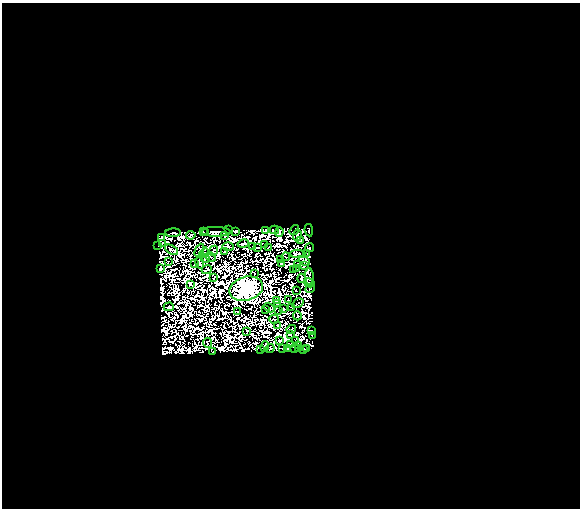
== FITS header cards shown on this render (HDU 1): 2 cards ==
NAXIS1  =                  578
NAXIS2  =                  506

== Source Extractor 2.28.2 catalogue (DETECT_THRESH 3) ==
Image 578 x 506 px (HDU 1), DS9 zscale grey, 1 PNG px = 1 image px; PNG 582 x 510 px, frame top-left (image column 1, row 506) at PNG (2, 3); each listed source drawn as its Kron ellipse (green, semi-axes under 4 px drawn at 4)
Background 0.0262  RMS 6.4e-06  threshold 1.93e-05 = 3 sigma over >= 5 px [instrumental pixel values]
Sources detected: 204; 114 with non-positive FLUX_AUTO (blend fragments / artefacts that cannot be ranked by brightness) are neither listed nor drawn; the other 90 listed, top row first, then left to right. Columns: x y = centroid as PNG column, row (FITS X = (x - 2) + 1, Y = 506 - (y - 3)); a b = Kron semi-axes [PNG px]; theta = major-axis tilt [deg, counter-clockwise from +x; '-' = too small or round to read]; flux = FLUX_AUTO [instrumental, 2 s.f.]
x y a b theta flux
228 229 2 2 - 0.16
266 230 3 3 - 0.56
274 230 4 3 - 1.1
294 230 5 2 - 0.71
309 230 6 3 -81 0.99
203 231 2 2 - 0.18
236 231 3 3 - 0.21
216 232 15 5 -1 1.4
279 232 5 3 - 1.1
173 233 8 4 1 0.88
206 233 3 2 - 0.26
191 235 4 3 - 0.39
297 235 6 2 86 1.6
225 236 3 3 - 0.0056
162 237 4 2 - 0.048
300 241 2 2 - 0.92
162 243 3 2 - 0.47
243 244 6 3 12 0.71
265 245 3 2 - 0.22
158 246 2 2 - 0.075
228 247 6 3 -1 0.2
253 247 3 2 - 0.18
257 247 3 3 - 0.48
268 248 3 2 - 0.22
309 248 4 3 - 0.72
172 250 7 3 -29 1.3
199 250 7 2 66 0.17
214 251 5 3 - 0.5
224 252 3 2 - 0.2
204 253 5 4 - 0.5
307 253 2 2 - 0.23
298 254 7 3 1 0.28
210 257 5 2 - 0.046
286 257 4 2 - 0.58
205 259 4 3 - 0.071
281 259 4 2 - 0.62
168 261 2 2 - 0.092
304 261 6 4 -30 2.2
200 263 6 2 -80 0.46
281 263 2 2 - 0.43
195 264 2 2 - 0.59
297 264 3 2 - 0.27
304 266 4 2 - 0.33
160 269 4 3 - 1.1
207 269 5 3 - 0.59
293 269 3 2 - 0.11
296 269 2 2 - 0.41
254 273 2 2 - 0.28
309 277 9 4 -87 2.3
214 278 3 2 - 0.56
302 278 5 2 - 1.6
309 283 5 2 - 0.56
190 284 3 2 - 1.1
310 288 5 3 - 0.36
246 289 17 11 15 1400
296 291 3 2 - 0.18
288 300 2 2 - 0.37
277 301 2 2 - 0.14
278 303 3 2 - 0.35
298 303 6 2 31 0.61
169 307 5 2 - 0.31
269 307 6 2 -31 0.32
292 308 3 2 - 0.58
283 309 3 2 - 0.47
266 310 3 2 - 0.22
279 310 2 2 - 0.2
237 312 3 2 - 0.13
297 316 4 3 - 0.22
274 319 5 2 - 0.26
277 325 2 2 - 0.3
291 329 5 3 - 0.19
312 330 2 2 - 0.58
247 331 3 2 - 0.066
290 334 3 2 - 0.032
312 336 3 2 - 0.69
279 341 3 3 - 0.44
296 341 2 2 - 0.33
207 343 5 2 - 0.28
291 344 4 2 - 0.78
298 346 4 3 - 0.039
265 347 5 3 - 1.4
270 348 5 3 - 0.13
261 349 3 2 - 0.16
283 349 3 2 - 0.44
288 349 3 2 - 0.93
294 349 3 2 - 0.15
299 349 3 2 - 0.6
303 349 3 2 - 0.44
307 349 3 2 - 0.18
213 352 3 2 - 0.11
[114 non-positive-flux detections neither listed nor drawn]